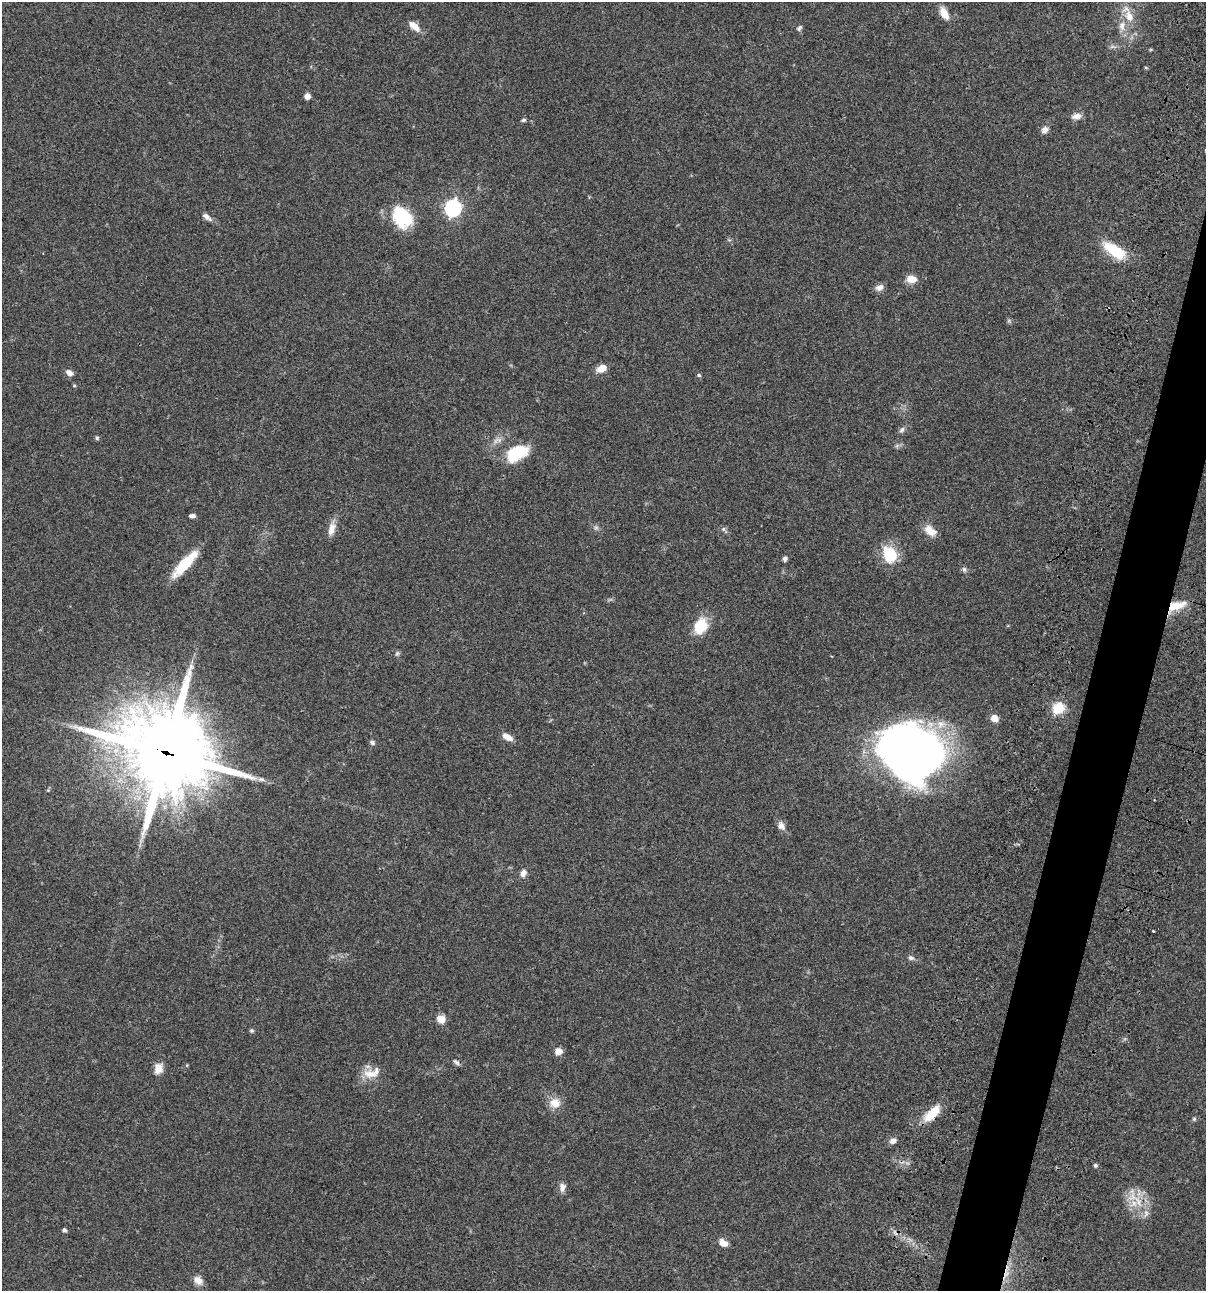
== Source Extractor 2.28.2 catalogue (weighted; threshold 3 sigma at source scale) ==
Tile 10 of 4 x 4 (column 2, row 3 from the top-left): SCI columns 1437-2640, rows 1409-2697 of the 5406 x 5393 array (HDU 1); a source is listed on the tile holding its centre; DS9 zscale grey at full resolution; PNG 1208 x 1293 px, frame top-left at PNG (2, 2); no overlay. Shown black and unused: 4% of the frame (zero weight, under 3 of 4 exposures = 9% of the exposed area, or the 3 px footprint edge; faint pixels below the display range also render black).
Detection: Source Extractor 2.28.2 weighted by HDU 2 'WHT'; one run over the whole footprint, this tile lists its part. Background 0.0468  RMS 0.0053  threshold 0.0239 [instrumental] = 3 sigma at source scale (4.5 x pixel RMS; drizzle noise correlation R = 1.50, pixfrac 1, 0.05/0.05 arcsec/px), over >= 5 px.
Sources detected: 63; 1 cosmic-ray / hot-pixel residue — not listed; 4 inside a brighter listed object's ellipse — not listed separately; the other 58 listed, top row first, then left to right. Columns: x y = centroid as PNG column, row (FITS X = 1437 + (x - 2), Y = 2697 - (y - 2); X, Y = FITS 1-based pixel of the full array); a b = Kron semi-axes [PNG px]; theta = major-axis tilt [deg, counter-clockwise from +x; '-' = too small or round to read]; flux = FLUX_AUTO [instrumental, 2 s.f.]
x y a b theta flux
944 13 16 8 -63 5.1
1129 16 17 11 -71 6.6
414 26 16 7 -40 4.6
799 28 8 5 46 1
307 96 5 5 - 3.9
1076 116 12 7 10 2.9
524 120 6 4 2 0.81
1045 130 10 8 53 2.3
453 208 7 7 - 140
207 217 15 6 -38 2.4
402 217 25 18 -52 25
1115 251 27 11 -33 18
911 279 12 8 -5 5.2
879 287 11 7 24 2.4
602 368 10 7 25 5.2
69 373 8 6 -33 2.4
699 375 5 4 - 0.76
902 430 9 5 52 1.4
97 438 5 5 - 0.71
517 453 24 14 27 21
192 516 6 4 1 1.6
331 529 18 8 75 4.4
723 529 6 5 - 0.98
930 531 15 9 -35 5.7
890 554 18 15 -64 16
785 559 6 5 - 1.3
185 563 34 9 47 17
964 569 7 6 - 1.1
1176 606 23 10 20 9
701 626 20 15 63 12
397 654 6 5 - 0.85
1058 708 11 9 34 13
994 718 6 6 - 6.2
507 737 13 7 -31 3.8
372 742 7 5 -32 1.2
911 752 53 43 -27 400
166 753 29 25 -25 6100
261 779 10 5 -5 1.8
48 790 5 5 - 0.55
781 826 11 8 -63 2.7
523 873 9 7 72 2.6
911 958 7 6 - 1.3
441 1019 11 10 - 3.4
251 1030 6 5 - 0.77
558 1051 8 7 - 3.7
456 1062 10 5 -42 1.2
158 1069 11 9 77 5.1
370 1074 20 11 -7 6.6
555 1103 15 13 -5 5.7
932 1113 23 10 47 11
1194 1119 5 5 - 0.68
893 1141 9 7 28 2.1
1095 1165 5 5 - 0.83
562 1187 11 8 88 2.6
1138 1201 16 7 -63 6
64 1230 5 4 - 1.3
723 1243 10 7 -41 3.9
198 1280 12 9 -40 3.5
Overlapping masked pixels (flux is a lower limit): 3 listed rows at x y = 1176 606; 166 753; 932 1113